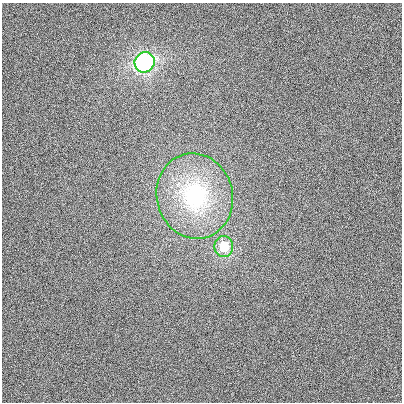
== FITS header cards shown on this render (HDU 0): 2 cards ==
NAXIS1  =                  400
NAXIS2  =                  400

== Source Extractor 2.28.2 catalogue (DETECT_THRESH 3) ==
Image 400 x 400 px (HDU 0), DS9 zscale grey, 1 PNG px = 1 image px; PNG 404 x 404 px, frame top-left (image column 1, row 400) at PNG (2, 3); each listed source drawn as its Kron ellipse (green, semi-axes under 4 px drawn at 4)
Background 46.9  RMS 720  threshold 2150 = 3 sigma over >= 5 px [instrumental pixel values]
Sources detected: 3; all 3 listed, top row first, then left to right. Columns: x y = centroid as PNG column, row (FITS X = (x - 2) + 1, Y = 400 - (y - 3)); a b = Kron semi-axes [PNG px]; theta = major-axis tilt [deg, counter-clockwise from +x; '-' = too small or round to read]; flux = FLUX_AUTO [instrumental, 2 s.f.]
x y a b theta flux
145 62 10 9 - 7.9e+06
195 196 43 38 -75 5.4e+06
224 246 10 9 - 1.5e+06